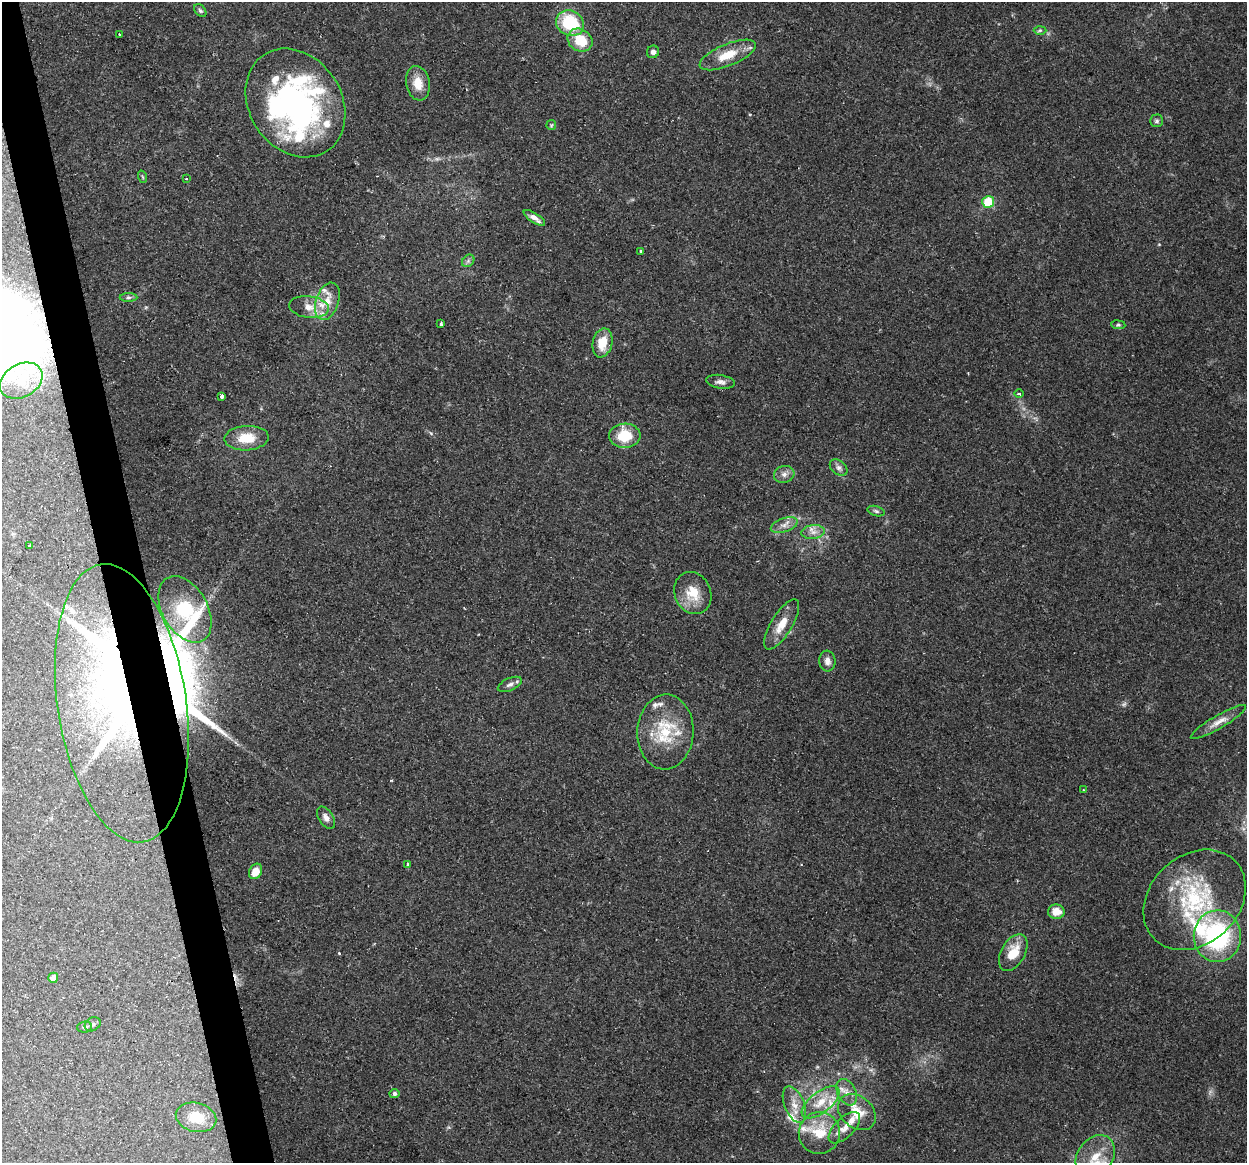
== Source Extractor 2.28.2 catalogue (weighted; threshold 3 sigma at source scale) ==
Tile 11 of 4 x 4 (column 3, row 3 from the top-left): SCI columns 2489-3733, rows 1246-2406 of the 4977 x 4761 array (HDU 1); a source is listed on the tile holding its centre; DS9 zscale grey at full resolution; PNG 1249 x 1165 px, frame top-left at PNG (2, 2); each listed source drawn as its Kron ellipse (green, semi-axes under 4 px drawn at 4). Shown black and unused: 3% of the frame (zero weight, under 2 of 3 exposures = <1% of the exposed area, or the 3 px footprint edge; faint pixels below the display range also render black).
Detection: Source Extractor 2.28.2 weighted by HDU 2 'WHT'; one run over the whole footprint, this tile lists its part. Background 0.148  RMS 0.0061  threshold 0.0276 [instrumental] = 3 sigma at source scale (4.5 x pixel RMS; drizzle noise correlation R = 1.50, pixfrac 1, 0.0396/0.0396 arcsec/px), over >= 5 px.
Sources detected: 86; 2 too faint to see at this stretch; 4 inside a brighter object's white glare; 2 cosmic-ray / hot-pixel residue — neither listed nor drawn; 15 inside a brighter listed object's ellipse — not listed separately; the other 63 listed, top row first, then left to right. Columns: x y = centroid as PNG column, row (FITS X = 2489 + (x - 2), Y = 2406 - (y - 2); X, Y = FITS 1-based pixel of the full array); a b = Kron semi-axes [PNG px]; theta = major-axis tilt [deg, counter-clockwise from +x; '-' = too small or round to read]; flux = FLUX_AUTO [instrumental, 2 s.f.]
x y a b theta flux
200 11 7 5 -48 1.2
570 23 14 12 -29 33
1040 30 6 4 2 0.89
119 34 3 2 - 0.63
580 40 13 11 -32 16
653 52 6 6 - 2.3
728 55 30 11 23 14
418 83 17 12 -79 9.5
295 103 58 46 -56 170
1157 121 6 6 - 1.4
551 125 5 5 - 0.74
143 177 6 4 -70 0.82
186 179 3 2 - 0.76
988 202 6 6 - 18
534 218 12 5 -33 3.7
641 251 3 3 - 0.72
468 261 7 5 46 1.5
128 297 9 4 1 1.6
327 301 19 11 71 9.4
309 307 20 10 -7 9.1
441 324 3 3 - 1.7
1118 325 7 3 -7 0.86
602 343 15 9 77 11
21 381 23 16 30 16
720 382 14 6 -9 2.9
1019 394 4 4 - 1.6
222 396 4 3 - 3.4
625 436 15 12 3 19
247 438 22 12 3 15
839 468 10 7 -38 2.3
784 474 10 8 16 3.1
876 511 8 5 -16 1.2
784 525 14 7 19 3.9
813 532 12 6 7 4
30 545 3 3 - 0.64
693 593 21 18 -66 14
185 609 36 22 -60 40
782 624 28 10 59 10
827 661 10 8 -84 3.5
510 684 13 6 24 2.4
122 703 140 64 -81 370
1218 722 32 6 30 6.4
665 732 37 28 88 32
1083 790 3 2 - 0.41
326 818 12 7 -56 3.4
408 864 3 3 - 1.7
256 871 8 6 62 8.9
1195 900 56 44 43 70
1056 912 8 7 - 7.5
1217 936 26 23 89 83
1013 953 20 12 61 13
53 978 5 5 - 3.1
93 1024 8 6 31 1.6
84 1027 7 5 4 1.3
847 1092 14 9 -63 5.3
394 1094 5 4 - 2
821 1102 22 10 38 12
794 1105 19 10 -68 7.9
857 1112 21 15 -39 13
196 1117 20 14 -14 15
844 1128 20 9 45 6.9
819 1133 21 20 - 19
1095 1156 23 17 54 17
Overlapping masked pixels (flux is a lower limit): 1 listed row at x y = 122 703